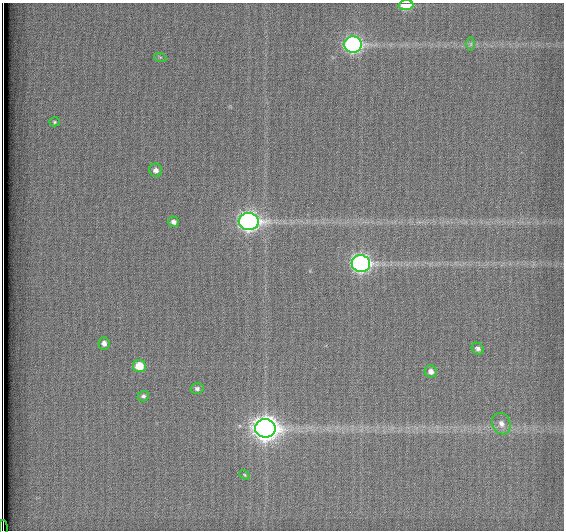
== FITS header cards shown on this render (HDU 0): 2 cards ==
NAXIS1  =                  562          / # of pixels in <axis direction>
NAXIS2  =                  528          / # of pixels in <axis direction>

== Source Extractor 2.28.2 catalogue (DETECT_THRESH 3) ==
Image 562 x 528 px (HDU 0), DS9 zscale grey, 1 PNG px = 1 image px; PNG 566 x 532 px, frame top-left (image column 1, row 528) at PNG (2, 3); each listed source drawn as its Kron ellipse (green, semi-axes under 4 px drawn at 4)
Background 1800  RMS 4.7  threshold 14.2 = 3 sigma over >= 5 px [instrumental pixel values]
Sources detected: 19; all 19 listed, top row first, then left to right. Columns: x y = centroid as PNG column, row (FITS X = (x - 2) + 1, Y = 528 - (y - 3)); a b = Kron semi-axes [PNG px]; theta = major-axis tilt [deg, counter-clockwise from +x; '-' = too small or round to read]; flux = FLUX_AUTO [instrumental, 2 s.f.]
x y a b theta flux
406 5 7 5 2 8600
353 44 9 8 - 91000
471 44 7 4 89 610
160 57 6 4 -17 460
54 122 5 4 - 460
156 170 6 6 - 1700
249 221 10 8 -5 160000
173 222 5 5 - 1300
361 264 9 8 - 120000
104 343 6 5 - 1600
478 349 6 5 - 1100
139 366 6 6 - 7900
431 371 6 6 - 1900
197 389 6 5 - 930
143 396 5 5 - 810
501 424 11 9 -64 2400
265 428 10 9 - 350000
244 475 5 4 - 380
3 528 7 2 -90 2000
At the frame edge (FLAGS 8, measured only in part): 2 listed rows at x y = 406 5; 3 528